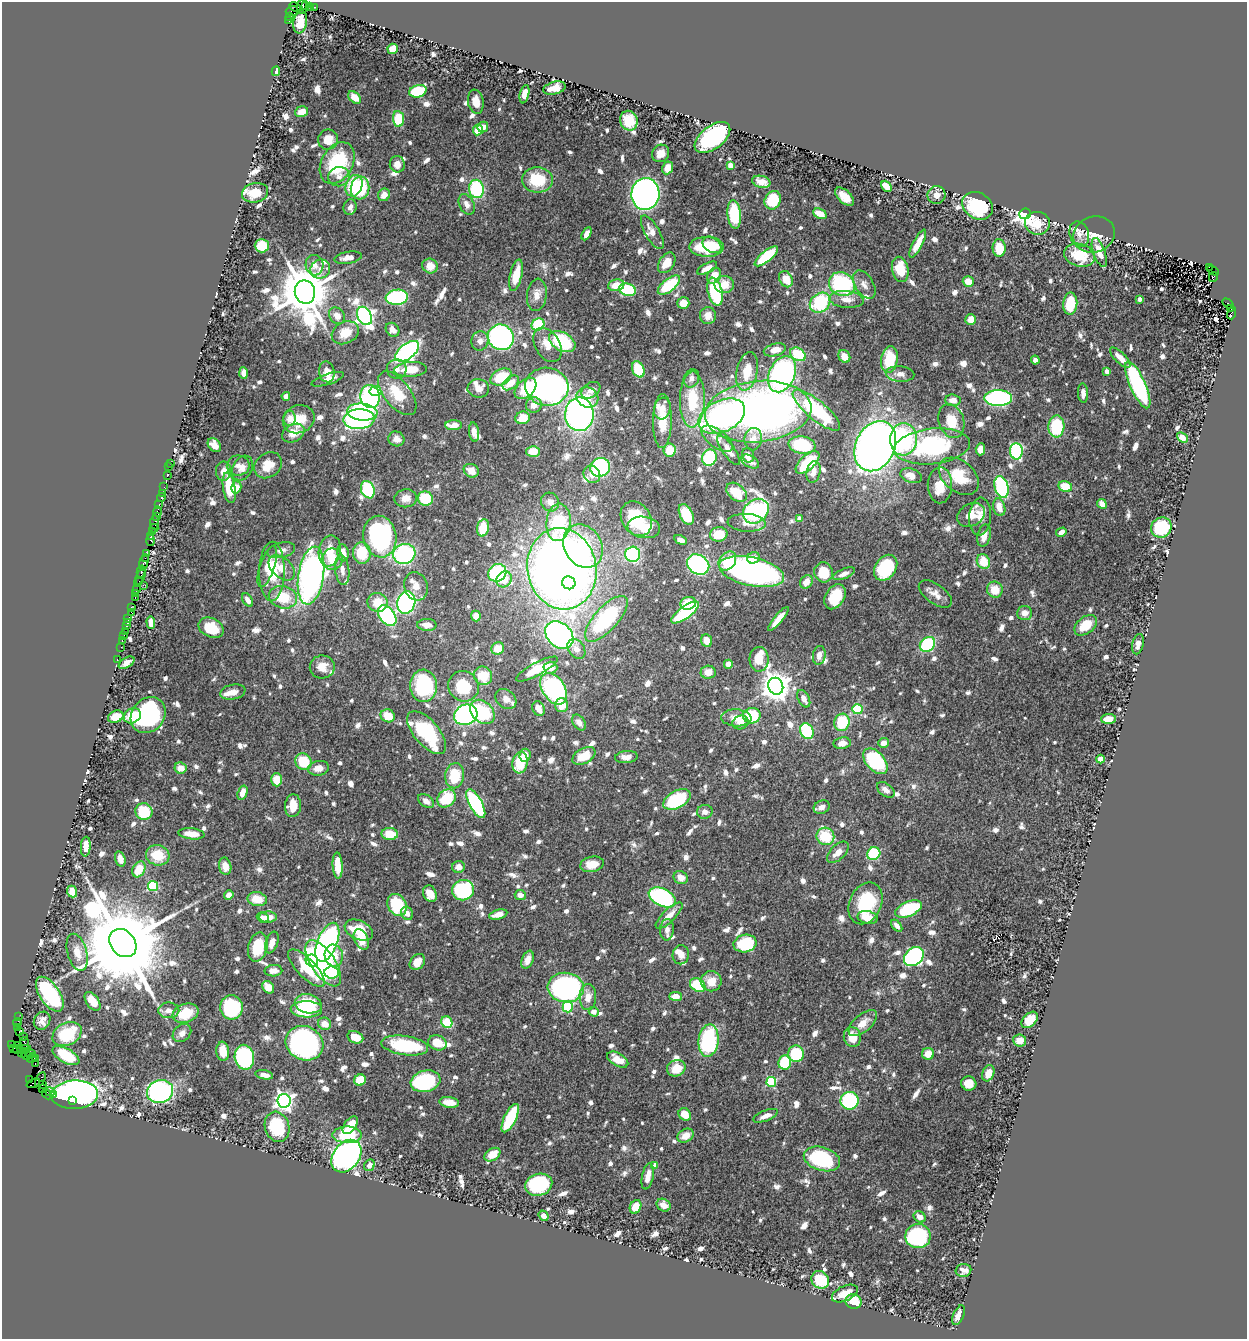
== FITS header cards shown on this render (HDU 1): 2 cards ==
NAXIS1  =                 1245
NAXIS2  =                 1337

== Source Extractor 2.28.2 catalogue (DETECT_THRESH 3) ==
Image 1245 x 1337 px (HDU 1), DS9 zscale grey, 1 PNG px = 1 image px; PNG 1249 x 1341 px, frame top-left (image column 1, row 1337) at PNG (2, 2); each listed source drawn as its Kron ellipse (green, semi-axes under 4 px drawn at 4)
Background 0.702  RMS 0.019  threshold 0.058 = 3 sigma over >= 5 px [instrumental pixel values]
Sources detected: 1077; of the 1077, the 500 brightest by FLUX_AUTO listed and drawn (577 fainter detections omitted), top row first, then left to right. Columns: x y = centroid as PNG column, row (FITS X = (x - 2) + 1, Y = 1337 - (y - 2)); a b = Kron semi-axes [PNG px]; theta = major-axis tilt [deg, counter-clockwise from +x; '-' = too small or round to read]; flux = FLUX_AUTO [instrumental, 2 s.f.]
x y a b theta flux
305 5 3 3 - 360
295 7 6 3 -27 95
302 7 7 5 83 580
310 7 3 3 - 170
314 7 4 2 - 190
292 11 6 5 - 99
290 17 4 2 - 22
289 21 3 2 - 420
300 22 11 7 80 19
393 49 5 5 - 21
276 71 5 4 - 12
554 88 11 6 14 16
418 91 9 6 17 74
524 94 9 4 77 13
355 97 7 5 -44 14
476 102 12 7 -80 17
301 112 6 5 - 12
398 119 8 5 -84 67
629 121 10 8 -67 34
483 127 5 5 - 9.5
478 130 5 4 - 23
712 137 21 11 38 240
328 140 10 10 - 19
661 153 9 8 - 13
337 163 22 15 60 110
397 164 8 7 - 11
730 165 4 4 - 21
668 168 6 5 - 17
339 177 11 9 10 11
537 180 15 12 -4 56
761 182 9 6 -14 11
354 186 11 8 68 50
886 186 6 4 -49 17
360 188 11 9 82 100
476 189 9 7 -81 100
255 193 13 9 13 29
645 194 16 14 83 510
384 195 6 6 - 11
937 195 9 8 - 11
845 197 11 6 -43 20
773 200 9 8 - 46
467 204 11 7 -64 9.6
978 206 16 13 -29 100
350 207 8 6 71 8.2
734 214 14 6 -84 69
820 214 7 5 -24 17
1025 214 6 5 - 830
1037 223 12 11 - 26
652 232 19 7 -60 12
587 234 7 4 61 8.7
1079 234 13 9 -73 10
1094 235 21 18 19 18
918 244 15 4 63 21
712 245 10 7 -34 30
262 246 7 6 - 48
707 247 17 10 0 57
999 248 9 6 -87 28
1099 252 15 6 -71 22
1080 255 16 11 -17 41
766 256 14 5 39 84
348 258 14 5 9 10
667 263 11 7 57 18
314 265 10 9 - 10
430 266 8 7 - 16
1209 267 3 2 - 220
707 268 11 5 28 12
320 269 10 9 - 8.8
900 269 13 8 -78 35
1213 271 6 3 -28 400
516 275 16 6 76 28
714 276 8 6 58 18
1213 277 5 3 - 170
786 279 8 6 -62 27
968 282 5 5 - 19
842 284 13 11 -28 140
864 284 15 9 -59 8.9
616 285 8 6 10 20
669 285 13 6 39 64
724 285 9 8 - 19
627 290 8 6 -14 94
305 292 12 10 -80 8500
715 292 14 7 -76 100
537 295 16 10 83 15
397 297 11 7 8 170
846 299 17 8 -5 15
1139 299 4 3 - 7.8
683 303 6 5 - 18
820 303 11 9 41 100
1070 304 11 7 86 54
1228 304 6 2 -34 310
1231 308 3 3 - 72
1231 313 6 3 73 130
337 316 9 7 -50 11
365 316 10 6 -62 600
708 316 8 8 - 13
971 319 5 5 - 17
538 325 6 6 - 57
392 330 7 6 - 9.8
345 333 14 10 27 24
501 337 13 12 - 300
480 341 10 8 76 8.1
562 342 14 9 -30 100
547 345 19 12 -60 19
775 350 11 6 15 18
407 351 14 7 38 330
798 354 8 6 -33 58
844 356 7 5 -58 16
1120 358 13 5 -45 15
889 360 13 8 82 58
1035 360 4 4 - 10
397 369 10 9 - 8.6
411 369 16 7 4 29
638 369 8 6 -64 49
747 371 19 10 78 33
1107 371 4 4 - 9.7
327 372 10 8 -80 13
243 373 6 4 -87 8.8
782 374 19 12 65 380
900 374 14 7 -4 10
501 377 11 7 28 45
691 378 9 7 68 7.9
328 379 17 5 19 9.3
511 383 9 5 38 20
1138 385 25 7 -66 230
547 387 21 19 -8 480
478 388 11 9 -6 12
526 388 12 8 44 47
591 390 10 7 33 9.5
375 391 6 5 - 18
397 393 26 13 -52 42
1083 393 9 5 -86 9.3
286 396 4 4 - 8.2
370 396 11 10 - 220
587 397 11 9 -26 16
998 398 14 8 0 260
692 400 28 12 89 63
953 400 7 6 - 9.4
534 405 8 7 - 13
662 408 11 8 74 9
816 410 30 9 -40 140
362 412 15 8 -6 140
758 412 53 30 6 840
579 414 17 14 88 450
722 416 24 15 25 270
290 418 7 6 - 12
523 418 7 6 - 28
299 419 16 14 22 28
359 419 16 10 3 230
662 421 27 9 89 32
951 421 17 12 -72 28
454 425 8 5 1 18
1056 426 11 8 86 73
474 432 9 5 -81 8.9
293 433 12 8 29 20
1182 437 6 4 -41 13
396 439 8 7 - 10
717 439 18 9 -36 13
753 439 11 8 82 12
903 439 16 13 86 140
214 445 8 5 -50 14
802 445 13 8 -9 82
875 446 26 19 65 1100
932 446 38 17 6 170
980 449 6 4 85 18
669 450 6 6 - 25
728 450 18 6 -55 12
533 451 7 5 1 22
1016 451 8 6 -88 160
748 455 7 6 - 8.5
709 458 8 7 - 89
750 461 10 5 -32 8
808 462 15 7 42 59
170 463 2 2 - 19
238 465 11 10 - 8.7
268 465 15 12 37 24
169 467 2 2 - 11
600 467 10 9 - 150
243 468 13 9 61 9.7
223 471 9 7 88 11
471 471 8 6 -30 13
814 472 11 7 77 11
592 474 9 8 - 9.4
167 476 3 2 - 21
911 476 11 7 -18 13
959 476 22 15 -40 41
940 485 18 12 89 24
1065 486 7 5 -12 30
164 487 2 2 - 50
236 487 6 5 - 15
1001 487 11 6 -75 150
229 488 15 6 -80 51
368 490 9 6 -67 87
737 492 12 7 -39 35
162 493 3 2 - 46
161 498 4 3 - 130
406 498 11 9 6 13
425 498 7 7 - 47
550 502 9 9 - 10
159 504 3 2 - 36
1102 504 5 4 - 14
999 507 9 6 -76 18
756 511 14 11 39 280
157 512 5 3 - 270
686 514 11 6 -64 67
971 515 14 11 29 14
156 516 3 2 - 75
980 517 19 11 84 17
799 518 4 4 - 8.5
636 519 18 14 -59 72
154 522 7 3 86 390
558 522 19 12 84 130
747 523 19 9 -4 14
644 527 16 10 -7 29
154 528 4 2 - 56
483 528 9 6 78 34
1161 528 10 10 - 75
152 532 2 2 - 41
1061 532 5 4 - 7.9
719 534 9 7 10 32
984 535 11 6 75 14
151 537 3 3 - 98
380 537 21 16 -80 250
151 540 6 3 87 91
681 540 6 4 -28 10
583 546 23 18 -58 100
281 550 14 7 13 9
330 551 15 11 80 27
146 553 3 2 - 120
343 553 8 5 -82 15
362 553 11 9 -86 41
404 554 11 10 - 170
633 554 7 7 - 170
145 558 4 2 - 110
753 558 6 5 - 14
332 559 11 10 - 22
727 561 10 8 52 35
983 561 7 6 - 31
144 562 8 3 72 95
698 565 12 9 -32 230
267 567 21 7 71 16
282 568 15 9 -43 28
886 568 14 10 55 82
562 569 41 34 -79 1700
342 570 15 7 -83 9.6
272 571 30 12 89 43
141 572 6 3 78 400
752 572 33 14 -12 560
823 572 10 9 - 36
497 573 9 8 - 110
844 574 12 5 22 8.2
311 576 29 12 81 560
140 578 10 3 66 320
504 579 8 7 - 24
139 582 3 2 - 86
806 582 7 5 54 13
569 583 7 6 - 54
143 585 2 2 - 26
416 586 14 11 -73 14
136 589 3 2 - 96
995 590 8 7 - 23
136 594 4 2 - 77
935 594 19 10 -35 13
283 597 14 11 -14 45
835 597 13 9 60 47
135 598 3 2 - 30
248 600 7 4 -59 8.5
377 602 10 9 - 26
406 602 11 9 74 260
688 603 8 6 14 28
131 608 3 3 - 100
685 612 16 6 36 130
132 613 3 2 - 32
1025 613 7 7 - 11
387 616 11 7 -53 130
476 616 5 5 - 11
128 619 3 2 - 38
606 619 29 11 48 140
778 619 15 4 50 18
151 622 6 4 -86 14
127 623 3 3 - 110
427 625 10 6 -1 13
1086 625 13 8 39 32
126 626 3 3 - 130
211 628 13 9 -25 33
125 631 2 2 - 54
124 635 2 2 - 76
559 635 16 12 -42 330
122 641 3 2 - 72
706 641 6 5 - 15
927 644 8 6 40 90
1138 644 10 5 77 8.9
121 647 2 2 - 53
498 648 6 6 - 21
576 649 11 8 -54 10
819 655 9 6 81 9.1
117 659 2 2 - 30
759 659 12 9 89 20
126 663 9 5 32 8.3
728 664 4 4 - 11
322 667 12 11 - 15
550 668 7 6 - 15
537 669 23 6 28 37
708 672 7 6 - 14
483 676 9 8 - 32
423 686 16 13 -86 120
463 686 16 15 - 56
776 686 8 7 - 2100
554 689 17 11 -57 210
233 692 13 7 11 11
506 699 11 9 -39 11
804 699 9 5 -63 9
562 705 7 6 - 19
539 709 7 6 - 13
858 709 5 5 - 58
482 712 14 10 -45 75
148 715 19 16 51 190
466 715 12 10 24 290
132 716 9 7 30 45
388 716 7 6 - 25
752 716 9 7 4 54
116 717 8 6 24 22
736 718 15 8 -3 17
1108 719 7 5 4 20
842 722 9 7 73 54
579 723 9 6 -53 8.6
740 723 8 6 19 10
807 731 8 6 -61 88
427 733 26 12 -50 110
842 743 8 6 9 11
884 743 5 5 - 11
525 755 6 5 - 17
584 756 12 7 28 30
626 757 11 6 4 9.8
1100 759 4 4 - 29
875 761 15 9 -49 96
304 762 8 8 - 46
520 763 11 7 82 47
180 768 6 5 - 14
319 768 10 7 11 12
455 776 12 9 81 46
277 780 7 5 -89 22
886 790 10 6 -37 8.7
242 793 7 5 72 14
446 798 10 8 45 59
677 799 15 8 28 100
426 801 9 6 -36 8.9
476 804 16 6 -61 160
293 806 11 8 86 21
822 807 8 6 27 8.7
144 812 8 8 - 59
705 812 8 7 - 7.9
192 834 13 5 -6 20
390 834 8 6 -3 27
825 836 9 8 - 48
86 847 10 5 86 18
838 852 13 7 44 14
874 854 7 6 - 100
158 855 12 10 -17 35
120 859 8 5 -73 8.4
592 864 12 7 11 20
338 865 13 5 -87 28
225 866 9 6 -78 14
458 867 6 6 - 10
139 869 8 6 60 26
681 878 7 6 - 12
153 886 5 5 - 96
463 890 11 10 - 140
72 892 6 5 - 18
430 894 8 6 -64 18
229 895 5 4 - 8.7
520 895 5 5 - 11
662 897 14 8 -26 210
257 899 10 7 -12 24
866 903 22 16 66 69
397 905 11 9 -63 63
908 909 14 7 24 91
407 913 7 6 - 8.6
498 914 9 4 15 12
669 916 18 6 44 17
268 917 9 5 0 15
867 917 10 6 -13 21
263 918 6 5 - 8.1
897 926 7 4 -49 8.1
359 930 15 9 -24 63
667 930 11 7 86 9
361 939 11 6 -64 17
327 942 20 10 67 320
123 943 15 12 -49 32000
272 943 11 6 70 12
745 944 11 9 10 85
258 947 15 9 77 40
77 952 19 9 -75 20
681 955 9 8 - 9.1
334 956 11 9 -80 26
914 957 11 8 42 210
528 960 9 5 68 13
312 961 6 6 - 30
417 962 9 6 48 15
323 963 26 12 -56 350
306 968 24 9 -46 53
273 971 9 6 3 11
332 973 7 6 - 43
711 981 10 10 - 20
698 985 8 6 -35 61
268 987 7 5 -48 19
566 987 18 14 -5 360
50 994 20 10 -56 190
675 996 6 4 -1 15
588 997 13 8 89 14
92 1001 10 6 -54 28
308 1004 14 9 -12 51
231 1007 12 11 - 130
568 1007 5 5 - 87
306 1009 16 8 -1 79
169 1010 11 8 0 10
594 1012 5 4 - 9.3
186 1013 13 9 19 40
19 1017 2 2 - 22
1030 1020 10 6 45 41
42 1021 9 8 - 8.5
447 1022 6 5 - 52
17 1023 4 2 - 98
863 1023 17 8 41 17
325 1024 7 6 - 15
17 1027 4 3 - 66
19 1032 2 2 - 10
182 1033 10 8 43 8.7
67 1034 15 11 29 67
23 1037 3 2 - 19
355 1037 8 6 -24 17
852 1037 10 8 -74 24
709 1040 16 10 84 140
1020 1040 6 6 - 17
24 1043 6 3 -70 150
304 1043 19 17 -27 380
437 1043 9 7 -21 26
12 1044 3 3 - 42
405 1045 23 9 -8 100
19 1046 3 3 - 58
14 1048 4 3 - 23
24 1049 7 4 9 130
17 1050 5 3 - 29
223 1051 9 6 -84 22
23 1053 5 2 - 33
30 1053 6 2 -24 36
796 1054 8 8 - 70
928 1054 6 6 - 18
26 1055 5 4 - 91
66 1056 15 7 -29 65
244 1057 12 9 -79 200
31 1058 5 3 - 50
35 1059 3 2 - 30
618 1060 11 6 -30 19
785 1062 7 6 - 56
35 1063 3 2 - 42
676 1068 9 8 - 27
988 1073 8 6 69 15
264 1075 9 4 -10 9.9
29 1080 3 2 - 11
40 1080 8 3 62 83
360 1080 6 5 - 33
426 1081 15 10 15 130
771 1082 5 5 - 94
33 1083 7 3 20 27
43 1084 4 3 - 39
969 1084 7 7 - 19
43 1088 3 3 - 35
160 1091 13 11 15 290
50 1092 5 3 - 66
47 1094 6 3 -49 67
53 1095 3 3 - 35
75 1095 23 14 3 770
72 1101 2 2 - 47
284 1101 7 6 - 680
849 1101 9 9 - 120
449 1102 10 5 -7 16
685 1114 7 5 -47 24
766 1116 13 5 22 11
510 1118 15 6 65 73
350 1125 10 5 54 27
277 1127 15 12 -73 74
347 1135 15 8 -1 51
686 1136 9 6 30 15
492 1155 9 6 32 21
346 1156 18 13 53 600
822 1159 18 11 -17 130
369 1165 6 5 - 8.2
655 1165 4 4 - 10
648 1176 13 5 79 13
539 1185 14 11 16 140
664 1205 7 6 - 13
636 1207 7 5 66 24
544 1216 5 4 - 11
920 1217 6 5 - 9.2
918 1236 13 12 - 190
963 1270 8 6 12 8.2
820 1280 9 8 - 52
845 1294 14 7 24 18
854 1301 8 7 - 30
959 1315 10 5 67 11
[577 fainter detections neither listed nor drawn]